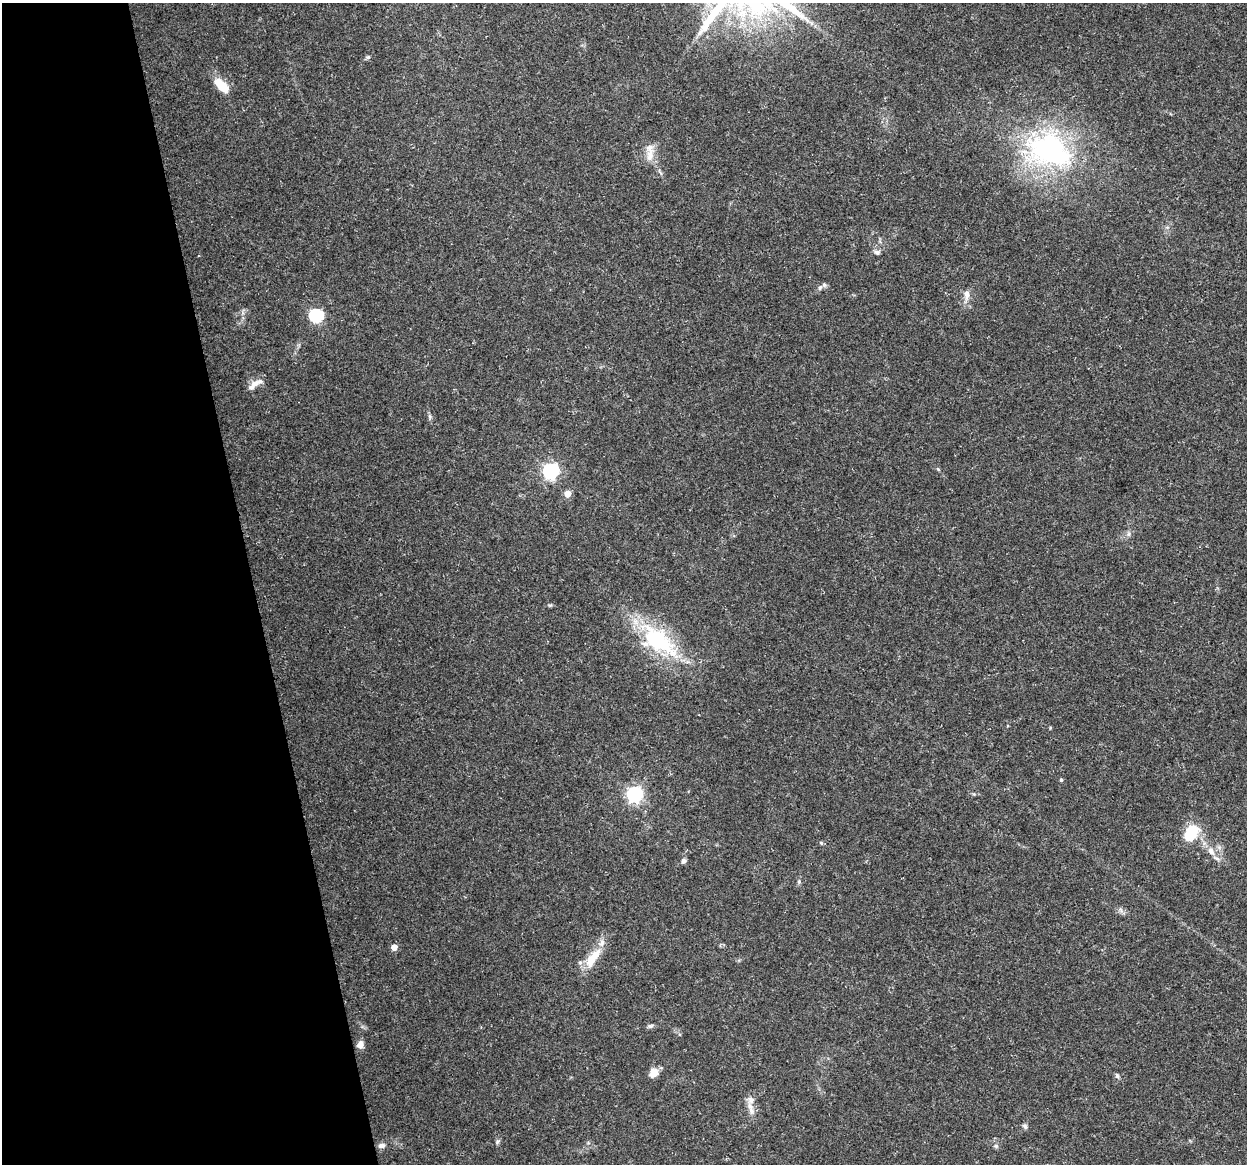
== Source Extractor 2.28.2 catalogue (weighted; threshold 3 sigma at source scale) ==
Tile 5 of 4 x 4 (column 1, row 2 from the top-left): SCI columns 1-1245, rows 2359-3520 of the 4981 x 4766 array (HDU 1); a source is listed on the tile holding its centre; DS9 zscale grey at full resolution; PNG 1249 x 1166 px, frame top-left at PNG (2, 3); no overlay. Shown black and unused: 20% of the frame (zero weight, under 3 of 5 exposures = <1% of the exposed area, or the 3 px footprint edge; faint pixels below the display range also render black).
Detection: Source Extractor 2.28.2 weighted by HDU 2 'WHT'; one run over the whole footprint, this tile lists its part. Background 0.025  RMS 0.0033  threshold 0.0147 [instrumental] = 3 sigma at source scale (4.5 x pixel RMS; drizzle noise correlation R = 1.50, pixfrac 1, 0.0396/0.0396 arcsec/px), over >= 5 px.
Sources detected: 37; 4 inside a brighter listed object's ellipse — not listed separately; the other 33 listed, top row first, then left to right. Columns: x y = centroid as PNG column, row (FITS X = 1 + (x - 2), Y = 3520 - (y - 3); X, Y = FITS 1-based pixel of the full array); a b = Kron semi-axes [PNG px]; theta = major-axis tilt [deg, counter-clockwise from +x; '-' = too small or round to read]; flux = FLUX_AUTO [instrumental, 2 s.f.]
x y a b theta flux
368 57 6 5 - 0.61
222 86 19 9 -44 6.9
1049 150 61 44 -18 70
650 155 17 10 87 3.3
877 252 8 7 - 1.1
820 287 8 6 59 0.84
966 295 18 8 86 2.6
316 316 6 6 - 50
255 384 22 7 34 2.8
430 416 7 5 -88 0.72
551 471 7 6 - 87
567 494 5 5 - 3.7
1129 534 7 4 89 0.68
550 605 6 4 17 0.44
658 641 60 29 -36 32
1061 780 5 4 - 0.43
634 794 7 6 - 92
1191 833 19 12 52 11
821 843 5 4 - 0.44
1211 851 12 8 -53 2.6
684 861 7 6 - 0.93
799 881 6 5 - 0.57
394 947 5 5 - 2.9
593 957 35 12 54 7.7
650 1026 9 5 10 0.74
360 1044 9 7 63 1.9
654 1073 12 10 55 2.6
1117 1076 7 5 -74 0.7
751 1109 23 7 -75 2.6
1025 1126 8 6 -60 0.8
497 1142 8 4 59 0.63
382 1145 8 6 18 1.4
996 1146 6 6 - 0.68